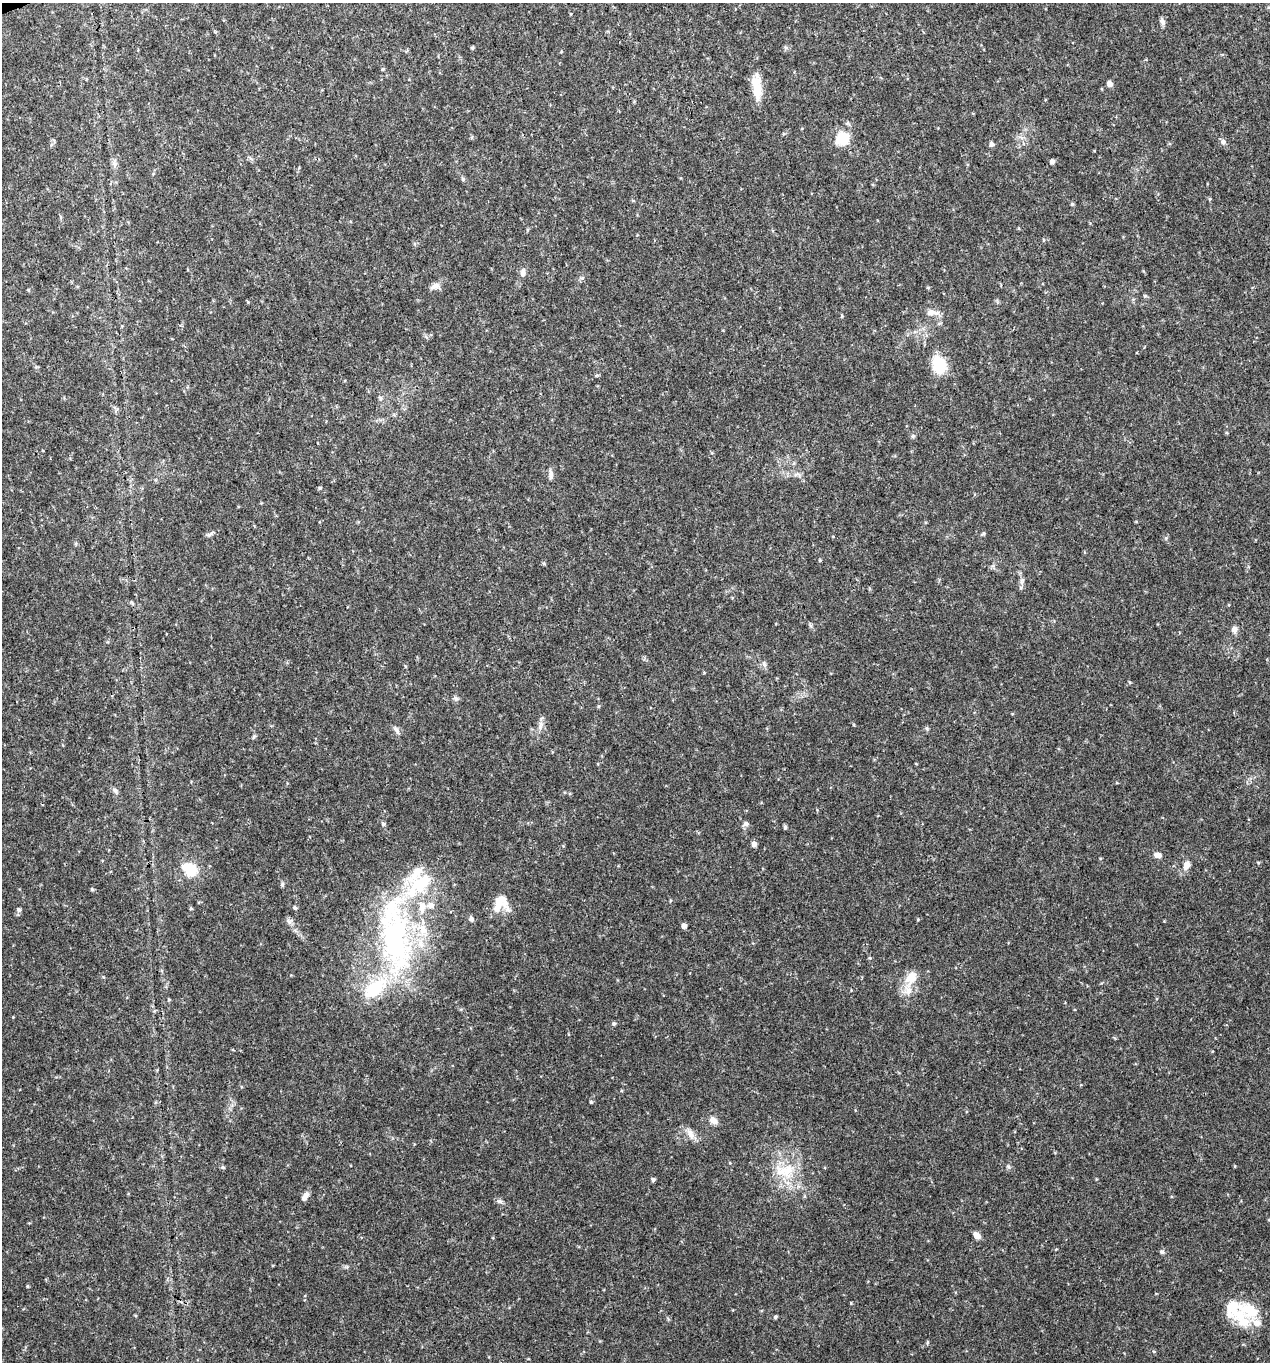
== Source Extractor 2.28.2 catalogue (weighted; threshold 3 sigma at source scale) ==
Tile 11 of 4 x 4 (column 3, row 3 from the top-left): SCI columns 2665-3932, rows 1362-2721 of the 5274 x 5444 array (HDU 1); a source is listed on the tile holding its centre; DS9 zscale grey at full resolution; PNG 1272 x 1364 px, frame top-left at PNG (2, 3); no overlay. Shown black and unused: <1% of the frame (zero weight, under 3 of 4 exposures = <1% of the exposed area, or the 3 px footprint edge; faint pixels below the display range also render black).
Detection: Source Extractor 2.28.2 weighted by HDU 2 'WHT'; one run over the whole footprint, this tile lists its part. Background 0.0305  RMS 0.0038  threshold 0.0171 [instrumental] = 3 sigma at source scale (4.5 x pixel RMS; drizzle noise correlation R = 1.50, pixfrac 1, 0.0396/0.0396 arcsec/px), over >= 5 px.
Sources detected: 72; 10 inside a brighter listed object's ellipse — not listed separately; the other 62 listed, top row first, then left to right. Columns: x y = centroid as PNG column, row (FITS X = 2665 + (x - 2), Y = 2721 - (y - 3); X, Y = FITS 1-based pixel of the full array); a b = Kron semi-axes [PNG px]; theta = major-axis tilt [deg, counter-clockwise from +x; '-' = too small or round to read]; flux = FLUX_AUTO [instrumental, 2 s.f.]
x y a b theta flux
1162 21 9 6 -59 1.2
472 47 6 4 0 0.42
382 69 6 4 88 0.39
1109 84 6 5 - 1.9
757 88 30 11 -85 6.8
842 138 17 16 - 7.7
1223 142 7 6 - 1.1
991 144 6 5 - 1
1052 161 5 4 - 1.4
114 163 11 3 -75 1
463 179 6 4 -48 0.52
1072 204 5 4 - 0.45
523 273 10 6 86 1.3
435 286 12 6 16 1.7
928 288 5 3 - 0.34
931 312 16 8 -2 2.4
939 365 20 15 -68 9.8
380 399 7 4 90 0.67
913 436 6 5 - 0.62
551 474 14 5 89 1.4
320 488 5 4 - 0.42
210 534 8 4 36 0.79
983 534 6 4 19 0.46
1234 629 8 7 - 1.6
765 665 8 3 -71 0.73
397 730 12 4 -57 1
115 791 8 5 -62 0.89
383 824 5 4 - 0.66
746 824 7 6 - 1.1
785 827 5 4 - 0.6
754 844 6 6 - 1.3
1158 855 9 6 -15 1.5
1258 862 5 3 - 0.38
1186 865 12 8 63 2.4
189 869 21 15 -33 7.9
282 884 6 5 - 0.62
420 884 55 20 41 24
92 889 5 4 - 0.46
501 899 23 17 -58 5.5
431 905 8 7 - 2.1
191 908 5 3 - 0.38
295 908 5 5 - 0.68
19 910 6 6 - 0.87
471 919 7 6 - 0.9
684 926 5 5 - 1.6
395 937 96 32 -83 85
870 958 5 4 - 0.37
911 978 20 13 55 6
614 1024 5 4 - 0.55
591 1102 5 4 - 0.42
714 1120 9 7 -46 2.3
691 1134 12 8 -72 2.3
223 1167 5 4 - 0.55
784 1171 33 16 -1 11
653 1179 4 4 - 0.91
305 1197 11 6 57 2
500 1201 8 6 -1 0.89
977 1235 9 6 -44 1.8
1162 1252 7 5 -17 0.68
1249 1310 32 18 -20 11
775 1317 5 4 - 0.6
1154 1351 5 3 - 0.33
Unlisted compact peaks at least as high as the median listed source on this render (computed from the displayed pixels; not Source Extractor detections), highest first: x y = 27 1286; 851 1303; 582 278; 1008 1166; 544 563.